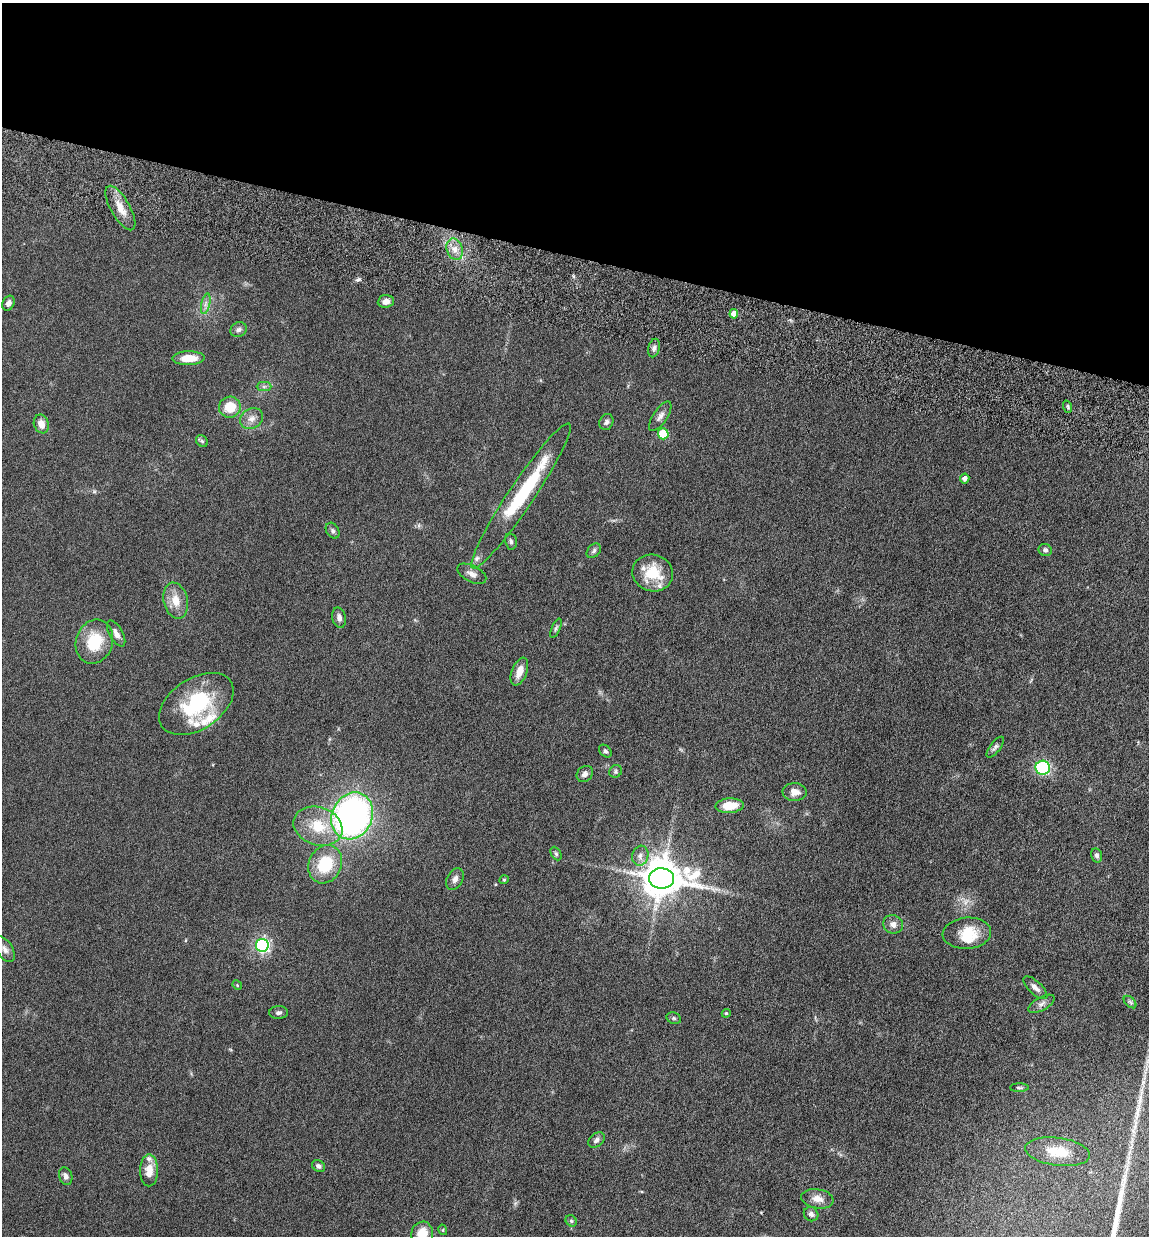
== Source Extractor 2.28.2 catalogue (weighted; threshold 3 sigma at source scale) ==
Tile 2 of 4 x 4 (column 2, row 1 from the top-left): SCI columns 1487-2633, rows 3795-5028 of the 5155 x 5142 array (HDU 1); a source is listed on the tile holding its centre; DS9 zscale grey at full resolution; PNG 1151 x 1238 px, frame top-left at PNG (2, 3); each listed source drawn as its Kron ellipse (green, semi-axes under 4 px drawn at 4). Shown black and unused: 21% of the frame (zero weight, under 10 of 20 exposures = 8% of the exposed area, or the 3 px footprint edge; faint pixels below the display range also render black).
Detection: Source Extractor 2.28.2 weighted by HDU 2 'WHT'; one run over the whole footprint, this tile lists its part. Background 0.0613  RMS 0.0029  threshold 0.0117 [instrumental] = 3 sigma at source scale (4.09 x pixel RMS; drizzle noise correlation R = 1.36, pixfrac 0.8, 0.05/0.05 arcsec/px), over >= 5 px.
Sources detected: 81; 2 long thin detections or spike segments (spike, bleed or trail) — neither listed nor drawn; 8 inside a brighter listed object's ellipse — not listed separately; the other 71 listed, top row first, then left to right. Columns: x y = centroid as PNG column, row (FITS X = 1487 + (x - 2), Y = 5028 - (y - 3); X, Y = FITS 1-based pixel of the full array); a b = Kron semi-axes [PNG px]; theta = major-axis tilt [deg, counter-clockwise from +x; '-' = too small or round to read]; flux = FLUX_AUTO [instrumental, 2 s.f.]
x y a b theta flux
120 208 25 9 -60 3.7
455 249 11 8 -72 2
386 301 8 6 5 1.4
8 303 8 5 63 1.1
206 304 10 4 77 0.97
734 314 4 4 - 1.9
238 330 8 7 - 0.88
654 348 9 5 75 0.9
189 358 16 7 1 4.7
264 387 7 4 0 0.58
230 407 11 10 - 5.8
1068 407 6 3 -72 0.37
660 416 17 7 56 1.4
252 419 12 9 32 1.8
606 422 8 6 66 0.81
41 424 9 7 -69 2.2
663 434 5 5 - 11
202 441 6 5 - 0.47
965 478 5 4 - 1
521 496 87 12 56 22
333 531 8 6 -59 0.65
511 541 8 6 -78 0.67
1045 550 6 6 - 0.69
594 551 8 6 47 0.72
653 573 20 18 -16 8
472 574 15 8 -27 1.5
176 601 18 12 -77 3.9
339 618 10 6 -77 1.1
556 628 10 4 66 0.54
116 633 14 6 -60 1.6
94 642 22 18 70 9.6
519 672 15 7 69 3
196 704 41 25 33 19
995 747 12 5 52 0.75
605 751 7 5 -48 0.53
1043 768 7 7 - 23
616 771 6 6 - 0.57
585 774 9 7 43 1.1
795 792 12 9 -2 2.3
730 806 14 7 3 4.7
352 816 24 20 65 93
318 826 25 19 -19 8.6
556 854 7 5 -63 0.49
1097 855 7 5 -76 0.64
640 856 10 8 73 1.3
325 864 20 16 65 9.8
661 878 12 10 -1 800
455 879 11 7 62 1.3
504 880 4 4 - 0.32
893 924 10 9 - 1.5
967 933 24 15 5 6.7
262 945 6 6 - 59
5 949 14 8 -59 1.4
237 985 5 4 - 0.27
1035 988 15 6 -43 1.4
1130 1002 7 4 -45 0.44
1041 1004 14 6 30 1.2
278 1013 9 6 2 0.69
726 1013 4 4 - 0.3
674 1018 7 5 -21 0.5
1019 1088 9 4 0 0.46
597 1140 9 6 41 0.86
1058 1152 32 14 -8 6.2
318 1166 7 5 -32 0.71
149 1170 16 9 90 3.1
66 1176 9 6 -72 0.92
817 1199 16 9 -10 2.3
811 1214 7 7 - 0.9
571 1221 6 5 - 0.4
443 1230 5 3 - 0.25
422 1234 12 10 72 4.9
Isophote crosses this tile's border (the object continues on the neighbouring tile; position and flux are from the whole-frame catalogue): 1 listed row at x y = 422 1234
Unlisted compact peaks at least as high as the median listed source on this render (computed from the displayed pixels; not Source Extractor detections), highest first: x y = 359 279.